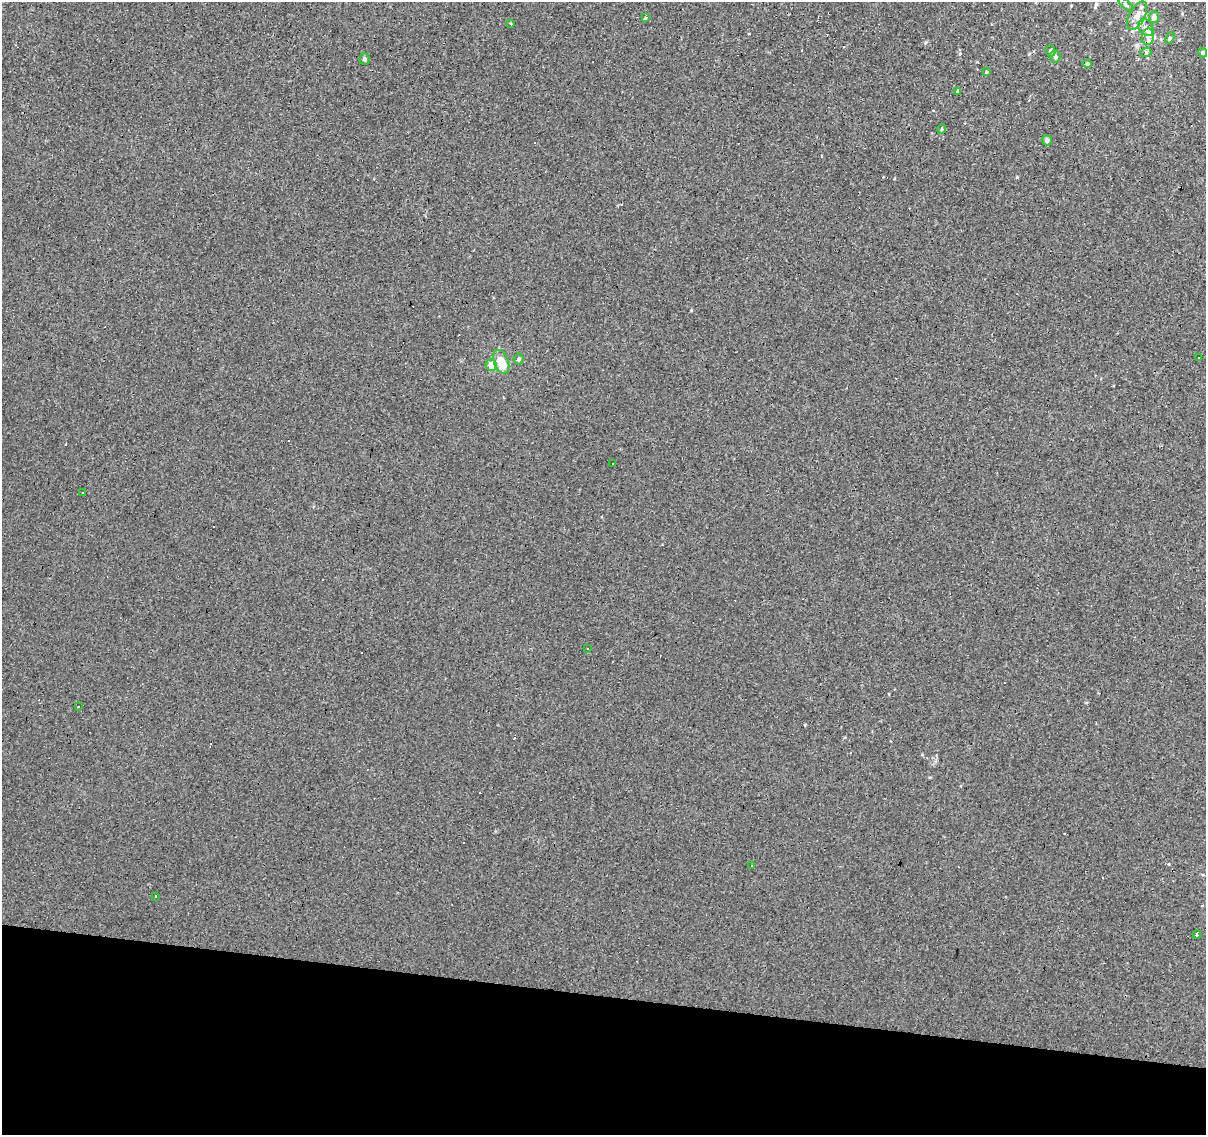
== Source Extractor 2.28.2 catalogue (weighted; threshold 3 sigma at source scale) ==
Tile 15 of 4 x 4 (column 3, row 4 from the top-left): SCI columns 2411-3614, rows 222-1354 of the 4824 x 5035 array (HDU 1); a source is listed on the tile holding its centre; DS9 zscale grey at full resolution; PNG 1208 x 1137 px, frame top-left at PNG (2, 2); each listed source drawn as its Kron ellipse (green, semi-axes under 4 px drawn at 4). Shown black and unused: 12% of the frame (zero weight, under 3 of 4 exposures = <1% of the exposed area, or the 3 px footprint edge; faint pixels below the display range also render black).
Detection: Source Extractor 2.28.2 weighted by HDU 2 'WHT'; one run over the whole footprint, this tile lists its part. Background -0.00146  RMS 0.0033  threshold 0.0146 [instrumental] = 3 sigma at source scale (4.5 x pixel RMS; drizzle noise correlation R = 1.50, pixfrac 1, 0.0396/0.0396 arcsec/px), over >= 5 px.
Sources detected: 59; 24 cosmic-ray / hot-pixel residue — neither listed nor drawn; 6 inside a brighter listed object's ellipse — not listed separately; the other 29 listed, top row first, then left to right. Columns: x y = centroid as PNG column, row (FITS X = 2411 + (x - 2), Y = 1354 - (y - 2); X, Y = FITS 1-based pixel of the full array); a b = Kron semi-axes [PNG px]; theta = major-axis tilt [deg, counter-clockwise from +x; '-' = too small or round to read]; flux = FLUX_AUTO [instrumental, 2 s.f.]
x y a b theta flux
1126 5 8 4 -39 0.52
1137 16 15 7 61 2.8
1154 17 6 5 - 1.6
646 18 3 3 - 4.5
510 24 4 2 - 0.4
1146 28 9 7 -57 1.4
1148 37 8 6 87 1.4
1170 38 6 4 61 0.45
1051 51 6 4 -67 0.63
1146 52 5 3 - 0.4
1203 53 5 4 - 0.55
1055 56 6 5 - 0.84
364 59 6 5 - 0.81
1087 64 4 4 - 0.41
987 72 4 3 - 0.38
958 91 3 3 - 0.48
942 129 5 4 - 0.38
1047 140 5 5 - 1
1198 358 3 2 - 0.55
519 359 5 5 - 0.74
501 362 12 7 -68 6
491 365 6 5 - 3.1
612 464 2 2 - 0.27
82 493 3 2 - 0.39
588 649 3 2 - 0.23
79 707 3 3 - 0.69
752 866 3 3 - 0.77
155 896 3 3 - 0.75
1197 934 4 3 - 3.7
Unlisted compact peaks at least as high as the median listed source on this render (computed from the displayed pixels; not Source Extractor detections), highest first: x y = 1017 177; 691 310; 926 42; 805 725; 960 53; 1169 864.